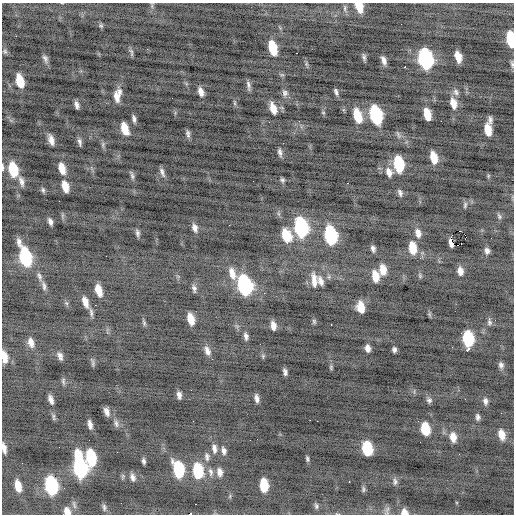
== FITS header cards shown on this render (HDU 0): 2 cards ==
NAXIS1  =                  512 / Axis length
NAXIS2  =                  512 / Axis length

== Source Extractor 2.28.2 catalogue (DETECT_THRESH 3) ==
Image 512 x 512 px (HDU 0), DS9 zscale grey, 1 PNG px = 1 image px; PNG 516 x 516 px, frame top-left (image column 1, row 512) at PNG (2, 3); no overlay
Background -0.552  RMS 1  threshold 2.99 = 3 sigma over >= 5 px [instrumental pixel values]
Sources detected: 169; all 169 listed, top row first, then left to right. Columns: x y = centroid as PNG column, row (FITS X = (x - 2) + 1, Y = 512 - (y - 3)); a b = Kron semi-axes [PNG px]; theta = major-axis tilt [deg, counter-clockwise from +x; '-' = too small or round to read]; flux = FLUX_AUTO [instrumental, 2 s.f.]
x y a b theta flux
152 6 9 3 85 120
359 7 9 6 -71 1200
345 8 9 4 -90 140
101 25 8 5 -48 120
16 36 2 2 - 160
511 39 12 6 -81 3100
273 48 12 6 -75 1900
5 51 7 5 -47 120
131 52 11 4 -78 150
296 53 2 2 - 320
364 57 8 4 -81 150
458 57 10 6 -75 860
45 58 10 5 -61 210
425 59 13 8 -76 14000
384 60 8 4 -70 310
306 64 7 4 -71 100
512 64 10 4 -80 150
405 66 3 2 - 54
282 75 6 4 -18 94
20 81 11 6 -76 1600
248 85 12 4 -83 220
201 92 10 6 -71 430
336 92 7 3 -77 160
456 92 10 7 -62 260
285 93 9 8 - 240
117 95 15 7 78 680
235 103 6 4 -90 100
453 103 13 8 -74 750
77 105 7 4 -73 240
273 108 13 6 -72 750
323 113 5 3 - 58
427 114 10 6 -76 1200
376 115 13 8 -74 7100
357 116 13 7 -74 1600
134 119 9 4 -79 200
490 120 9 5 -88 230
441 121 2 2 - 120
125 129 11 6 -72 1200
488 130 12 7 -81 1100
188 136 5 3 - 590
51 140 11 5 -73 460
80 142 9 4 -81 200
103 145 8 4 -90 130
280 152 10 5 -78 230
434 158 10 6 -77 1100
399 164 12 7 -80 3700
2 167 11 3 -89 130
62 168 12 6 -75 840
13 169 13 7 -76 2700
162 172 12 4 -70 230
389 172 13 8 -71 460
132 175 11 4 -74 170
488 176 5 4 - 78
282 180 5 4 - 140
21 181 14 6 -73 340
347 183 3 2 - 86
65 186 10 6 -73 900
43 190 7 5 -72 140
400 193 8 5 -73 190
465 205 9 5 82 150
499 216 9 5 -67 150
50 221 7 4 -71 260
229 225 3 2 - 68
301 227 13 8 -77 10000
195 228 11 7 -73 360
460 231 2 2 - 160
137 233 9 5 -80 190
418 233 11 7 -77 430
286 235 13 9 -67 1600
330 235 12 7 -78 9100
465 235 2 2 - 2400
451 239 3 2 - 210000
287 242 2 2 - 160
461 244 2 2 - 950
457 245 2 2 - 110
413 248 12 7 -81 1400
373 249 6 4 -77 210
487 251 8 6 -87 270
25 256 16 8 -72 6400
106 256 2 2 - 27
383 270 11 7 -87 780
460 271 9 6 -82 450
232 273 17 8 -70 750
39 276 11 6 -69 240
375 276 10 6 -79 880
420 276 8 5 -65 120
329 277 6 4 -73 100
314 280 18 7 -85 630
321 281 10 6 -70 360
245 285 13 8 -75 12000
44 286 13 5 -80 240
194 288 10 5 -74 210
98 290 11 6 -74 930
264 293 2 2 - 190
85 302 13 6 -71 560
95 305 3 2 - 72
361 307 10 7 -79 930
91 312 11 5 -79 200
430 314 8 4 -81 94
191 319 10 6 -75 910
314 321 7 5 -88 110
489 322 9 6 -90 200
144 323 8 5 -80 120
331 324 3 2 - 72
273 326 8 5 -80 440
246 336 9 5 -79 240
468 339 11 7 -83 4400
31 342 13 7 -77 460
260 344 2 2 - 66
368 348 8 5 -80 360
394 349 5 4 - 180
467 350 4 3 - 840
207 351 13 7 -64 390
60 356 9 5 -68 290
263 356 5 5 - 110
4 357 12 6 -80 720
212 359 2 2 - 39
92 363 11 4 -79 140
501 365 8 6 -77 230
331 367 6 4 80 94
285 372 6 4 -76 200
63 381 9 5 -89 160
179 395 7 4 -79 270
257 398 8 4 -79 300
51 400 9 4 -70 310
429 400 7 7 - 190
485 401 9 6 -87 250
107 412 8 5 -69 320
501 413 2 2 - 31
54 417 10 4 -89 120
478 417 8 5 -87 190
310 420 2 2 - 410
193 421 2 2 - 96
317 421 2 2 - 29
418 421 3 2 - 91
116 423 10 5 -80 200
90 424 8 4 -77 310
425 429 10 7 -82 1900
501 435 11 7 -76 670
453 437 11 7 -80 650
250 440 2 2 - 43
4 448 10 4 -79 360
367 448 11 7 -80 3500
214 449 13 6 -87 390
224 451 11 6 -75 270
207 457 10 6 -82 250
91 458 13 7 -83 4000
307 459 6 4 -77 130
144 461 5 3 - 160
80 467 18 8 -80 12000
178 469 12 7 -76 4200
198 471 13 8 -83 3400
211 472 13 6 -84 260
220 472 11 7 -79 360
133 477 8 5 -74 290
349 482 3 2 - 96
395 482 10 6 -87 220
264 485 10 6 -86 2600
18 486 11 5 -77 920
51 486 13 8 -78 8300
363 489 9 5 -88 140
196 504 2 2 - 83
316 506 8 6 -73 160
104 507 9 5 -84 150
67 511 9 7 -65 570
387 511 13 6 77 210
404 512 8 7 - 500
190 514 3 2 - 77000
337 514 6 3 -19 64
At the frame edge (FLAGS 8, measured only in part): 10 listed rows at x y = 359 7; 511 39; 512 64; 2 167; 4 357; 4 448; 67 511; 404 512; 190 514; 337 514